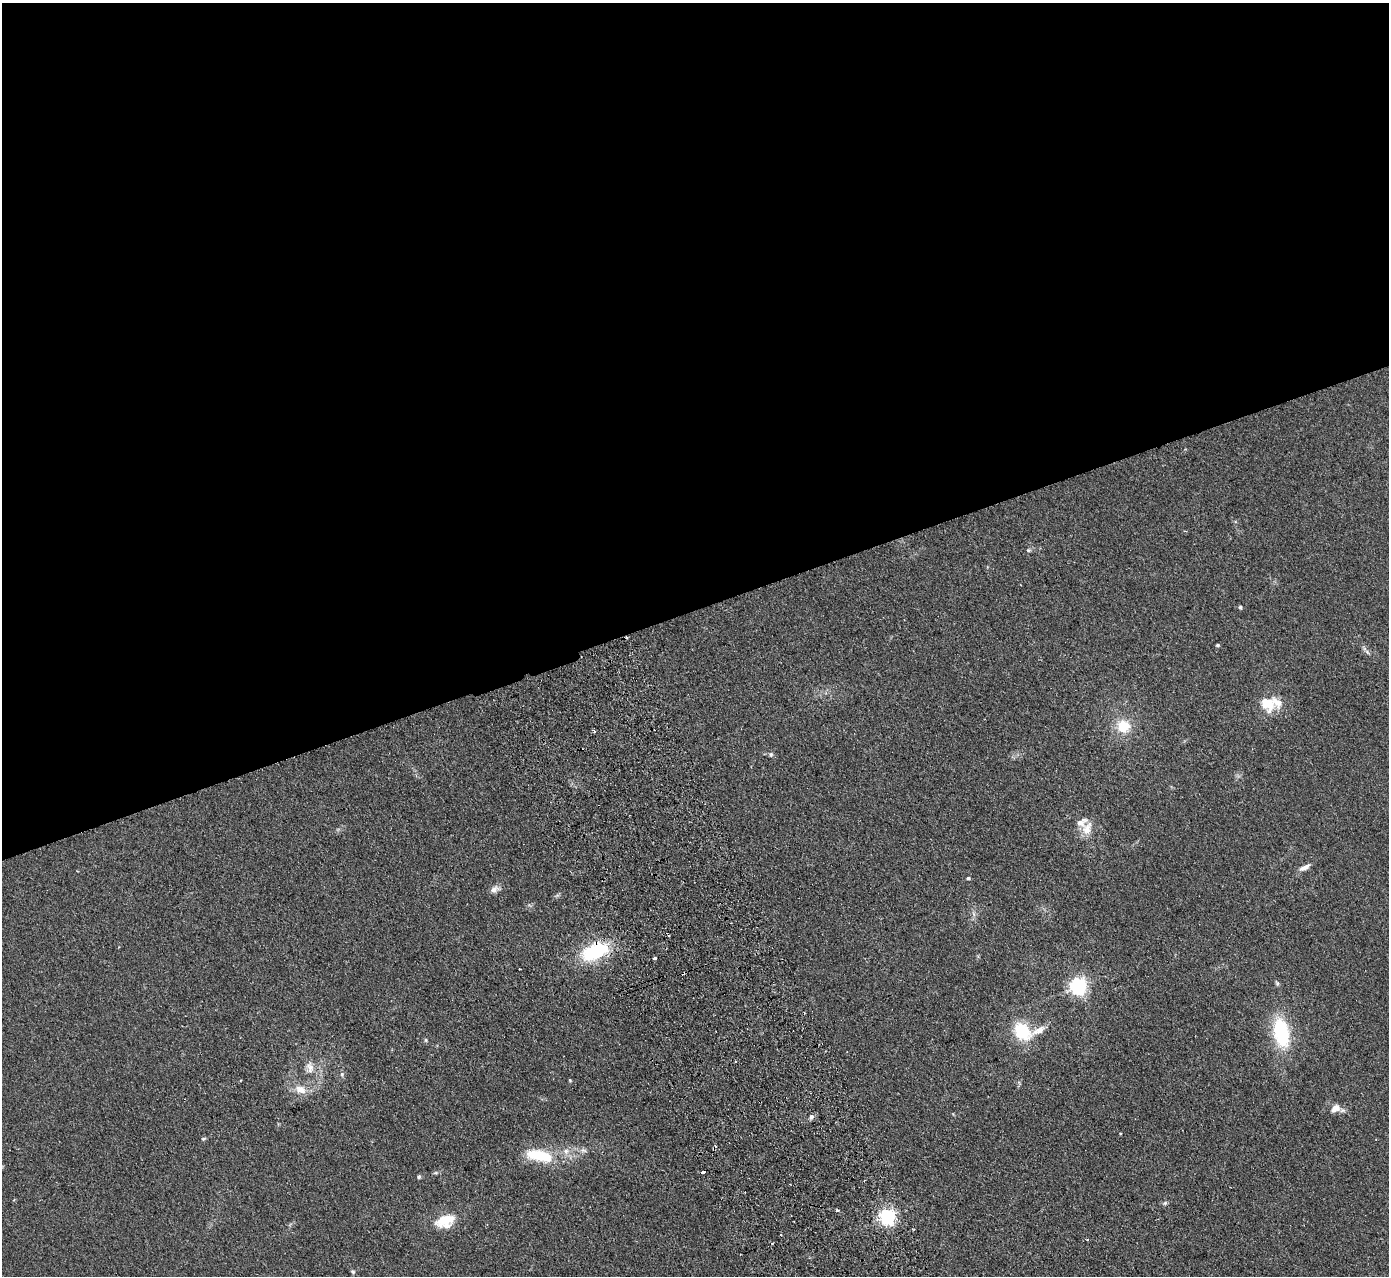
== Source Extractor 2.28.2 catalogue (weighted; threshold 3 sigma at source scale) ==
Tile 2 of 4 x 4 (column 2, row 1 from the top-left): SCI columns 1442-2828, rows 4001-5274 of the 5655 x 5585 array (HDU 1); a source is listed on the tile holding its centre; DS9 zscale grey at full resolution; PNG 1391 x 1278 px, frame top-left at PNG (2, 3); no overlay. Shown black and unused: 48% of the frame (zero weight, under 2 of 3 exposures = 3% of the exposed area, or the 3 px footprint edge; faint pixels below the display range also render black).
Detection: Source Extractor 2.28.2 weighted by HDU 2 'WHT'; one run over the whole footprint, this tile lists its part. Background 0.145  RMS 0.01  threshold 0.0452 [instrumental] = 3 sigma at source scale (4.5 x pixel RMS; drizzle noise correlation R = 1.50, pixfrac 1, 0.05/0.05 arcsec/px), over >= 5 px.
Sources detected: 46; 6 cosmic-ray / hot-pixel residue — not listed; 5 inside a brighter listed object's ellipse — not listed separately; the other 35 listed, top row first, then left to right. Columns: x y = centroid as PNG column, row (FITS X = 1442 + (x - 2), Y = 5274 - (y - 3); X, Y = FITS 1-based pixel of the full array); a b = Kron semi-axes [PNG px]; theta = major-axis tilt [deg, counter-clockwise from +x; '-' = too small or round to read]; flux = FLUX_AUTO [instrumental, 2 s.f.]
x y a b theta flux
1028 550 6 5 - 1.5
1240 607 5 4 - 1.5
1217 645 4 3 - 1.4
1367 652 8 4 -46 2.2
1268 704 19 15 -41 22
1124 726 16 14 -28 23
594 731 3 3 - 2.7
771 754 7 5 -90 1.7
1087 829 19 12 67 12
1305 867 15 6 28 5.5
968 878 4 4 - 1.2
494 889 13 8 26 5
595 952 29 16 24 62
654 958 4 3 - 4.9
1079 986 6 6 - 340
1022 1031 24 18 -47 39
1281 1033 30 15 -79 68
426 1040 6 4 -89 1.3
310 1067 16 11 -85 9.3
342 1074 7 5 -87 2.1
570 1080 4 3 - 1.1
300 1090 17 12 -17 12
1335 1108 15 10 33 7.6
811 1116 6 5 - 2.9
203 1139 7 3 19 1.2
583 1150 9 6 -7 3.1
540 1156 38 14 -12 40
703 1172 4 3 - 4.4
419 1177 5 5 - 1.5
1165 1203 6 5 - 1.6
887 1216 6 6 - 310
446 1219 29 14 20 22
781 1235 3 3 - 0.83
1087 1239 3 3 - 1.1
353 1272 6 5 - 1.5
Overlapping masked pixels (flux is a lower limit): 1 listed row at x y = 595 952